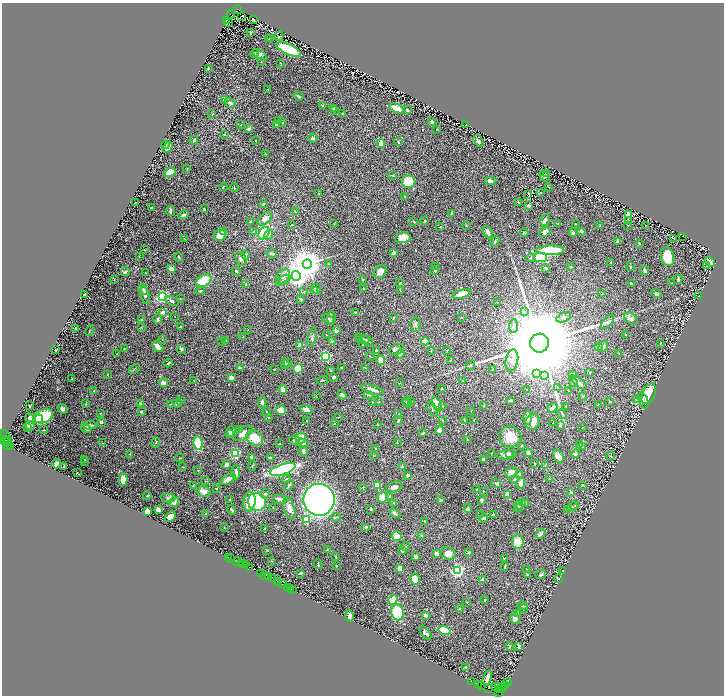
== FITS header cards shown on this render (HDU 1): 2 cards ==
NAXIS1  =                 1444
NAXIS2  =                 1387

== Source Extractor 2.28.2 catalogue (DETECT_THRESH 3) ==
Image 1444 x 1387 px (HDU 1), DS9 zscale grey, zoomed out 1/2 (1 PNG px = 2 x 2 image px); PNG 726 x 698 px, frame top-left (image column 1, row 1386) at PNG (2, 3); each listed source drawn as its Kron ellipse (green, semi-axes under 4 px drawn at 4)
Background 2.39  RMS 0.025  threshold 0.0763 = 3 sigma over >= 5 px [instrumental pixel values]
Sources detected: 575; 48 cannot appear on this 1/2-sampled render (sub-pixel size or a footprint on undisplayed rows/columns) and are neither listed nor drawn; of the other 527, the 500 brightest by FLUX_AUTO listed and drawn (27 fainter detections omitted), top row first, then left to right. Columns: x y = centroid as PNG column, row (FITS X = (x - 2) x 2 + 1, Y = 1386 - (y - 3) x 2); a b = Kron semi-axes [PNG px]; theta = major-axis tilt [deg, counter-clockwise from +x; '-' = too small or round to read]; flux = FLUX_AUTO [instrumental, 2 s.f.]
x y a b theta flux
238 9 4 2 - 1200
231 14 4 2 - 1000
242 16 2 1 - 9.4
226 20 2 1 - 620
253 20 3 2 - 1.8
228 23 2 1 - 2.2
250 33 3 1 - 4
279 36 5 2 - 3.2
271 38 2 2 - 3.3
268 39 2 2 - 2.9
289 49 13 5 -25 230
255 53 4 2 - 6.2
260 55 8 4 -32 14
261 62 2 2 - 1.7
281 63 3 2 - 2.1
208 68 2 2 - 3.8
268 89 2 2 - 2
298 96 5 2 - 10
225 99 4 3 - 9.9
230 103 5 3 - 12
323 105 3 2 - 4.3
333 108 4 3 - 6
396 108 8 3 -26 73
407 110 3 2 - 6.8
334 111 2 2 - 3.4
212 114 3 2 - 2.2
342 114 3 2 - 4.4
278 120 3 2 - 2.2
432 121 3 2 - 20
282 122 2 2 - 3.8
276 124 2 2 - 19
241 125 2 2 - 1.7
466 125 2 1 - 1.7
249 129 2 2 - 27
437 129 2 2 - 3.4
225 134 3 2 - 4.9
313 138 4 3 - 7.4
194 140 4 2 - 13
255 140 2 2 - 3.4
478 141 6 3 -49 9.8
398 142 4 2 - 4.7
381 144 4 3 - 46
165 145 4 2 - 4.6
168 147 6 4 60 40
265 154 2 2 - 5.2
187 168 3 3 - 2.4
170 172 6 4 29 80
546 174 4 3 - 4
393 175 4 2 - 3.5
544 176 6 4 -54 7.8
491 181 6 3 6 16
409 182 7 6 - 120
223 187 4 2 - 5.9
234 187 4 2 - 3.3
549 187 3 2 - 2.4
540 193 2 2 - 3.4
319 194 2 2 - 6.6
527 195 2 1 - 3.7
405 196 2 2 - 2.4
135 202 2 2 - 8.6
519 202 3 2 - 6.6
264 203 4 3 - 4.4
529 205 3 3 - 11
151 207 3 2 - 4.2
204 209 2 2 - 6
170 211 5 3 - 8.8
296 212 2 2 - 2.2
451 213 3 3 - 5.6
629 214 4 3 - 43
183 215 5 3 - 11
265 219 8 5 44 25
545 220 6 4 63 11
628 220 4 2 - 5.9
251 221 2 2 - 17
414 221 3 2 - 2.7
425 221 2 2 - 5.6
334 224 2 2 - 2
558 224 3 2 - 3.9
576 224 2 2 - 3.3
292 225 4 3 - 6
466 225 3 2 - 4.1
628 225 2 2 - 2.5
645 225 2 2 - 3.8
600 226 3 2 - 2.7
440 227 2 2 - 8.8
223 231 3 3 - 4.6
253 231 4 3 - 5.2
581 231 3 2 - 12
488 232 6 3 -61 20
545 232 6 4 38 22
264 233 7 5 55 270
524 233 4 2 - 4.3
573 233 4 3 - 6.3
220 235 6 5 - 48
269 235 5 3 - 14
683 236 2 1 - 1.7
403 238 8 5 9 49
674 238 2 1 - 2.8
184 239 3 2 - 2.3
495 241 5 3 - 6.7
617 242 4 3 - 13
639 243 2 2 - 4.8
144 250 2 1 - 1.8
550 250 14 5 1 250
393 252 2 2 - 38
272 253 5 3 - 7.4
245 255 4 3 - 4.9
139 257 3 2 - 1.9
179 257 5 2 - 4.5
540 257 6 5 - 260
667 257 9 6 -79 140
530 258 4 3 - 4.6
241 259 7 5 -64 15
611 262 2 2 - 3.1
710 262 6 3 -51 16
307 264 4 4 - 10000
329 264 3 2 - 2.5
706 266 4 3 - 6.2
435 267 3 2 - 2.6
570 267 4 2 - 8.3
630 267 4 2 - 3.4
546 268 3 3 - 8.8
172 269 3 2 - 35
435 270 3 3 - 6.7
645 270 4 2 - 15
236 271 4 3 - 6.1
125 272 4 3 - 6.5
380 272 7 5 49 32
145 273 2 2 - 2.4
283 276 8 5 53 25
296 276 5 4 - 3800
114 279 2 1 - 2.1
363 279 3 3 - 4.3
678 279 4 3 - 8.6
283 280 8 2 24 8.3
204 281 8 5 34 120
400 283 3 2 - 2.1
631 283 2 2 - 7.9
672 283 2 2 - 1.7
246 284 3 2 - 3.8
363 288 3 2 - 2.6
143 289 6 4 -59 9.9
316 289 5 3 - 9.3
200 291 4 2 - 3.8
314 291 3 2 - 3.2
400 291 3 2 - 2.6
304 292 3 2 - 2.9
656 293 5 4 - 9.3
84 294 3 2 - 14
462 294 9 3 16 85
602 294 4 3 - 4.1
145 295 9 3 -76 19
162 296 4 3 - 770
699 296 2 1 - 1.8
180 299 3 2 - 2
301 299 3 2 - 7.7
172 301 7 4 -27 10
498 302 2 2 - 1.9
163 312 3 3 - 25
355 312 3 2 - 4.1
524 312 3 2 - 3.7
175 316 2 1 - 3
564 317 8 4 26 17
331 318 6 3 80 5.4
393 318 2 2 - 15
461 318 2 2 - 1.9
158 319 5 4 - 9.8
631 319 7 5 -38 20
141 320 3 3 - 3.7
329 320 7 3 -32 12
607 322 9 4 48 11
415 325 7 5 -88 13
513 326 7 4 86 19
141 327 3 3 - 2.8
180 327 2 2 - 4.3
75 328 3 2 - 2.9
248 329 2 1 - 1.7
90 330 5 2 - 3.6
336 331 2 2 - 53
326 335 2 2 - 3.9
626 335 2 2 - 8.3
243 337 2 2 - 3.8
312 337 9 4 76 11
359 338 4 2 - 4.1
162 339 2 2 - 2.4
364 339 6 3 -14 9.9
226 340 3 1 - 2
367 340 6 3 -32 9.4
222 341 2 2 - 4.3
332 341 4 3 - 5.7
425 341 4 3 - 28
539 343 9 9 - 150000
660 343 2 2 - 3.2
300 345 2 2 - 76
363 345 2 1 - 2.5
603 346 6 4 62 11
158 347 6 3 -43 44
598 347 3 2 - 7.7
124 349 2 2 - 2.9
181 349 4 3 - 7.9
396 349 7 5 22 22
56 350 2 2 - 3
431 350 3 2 - 2
447 350 2 2 - 1.8
376 351 3 2 - 6.7
117 353 3 2 - 1.9
619 353 3 2 - 2.2
400 354 4 3 - 10
325 356 4 3 - 690
370 356 4 2 - 2.5
381 360 4 3 - 55
512 360 11 6 79 33
450 361 3 2 - 2.4
168 363 4 2 - 5.2
288 363 3 2 - 4.3
285 364 5 3 - 6.2
470 365 5 3 - 5.4
240 368 3 2 - 6.9
341 368 2 2 - 3
365 368 3 2 - 2.8
135 369 6 2 32 4
274 369 3 2 - 4
298 369 5 4 - 120
331 370 3 2 - 3
493 370 4 2 - 9.1
590 372 2 1 - 1.7
108 374 2 2 - 9.4
536 374 4 2 - 5.6
573 374 4 3 - 12
544 376 3 3 - 6.4
231 377 4 3 - 16
333 377 3 2 - 10
72 379 3 2 - 2.9
194 380 2 2 - 3
322 380 6 2 16 3.5
463 380 4 2 - 3
574 382 4 3 - 8
163 383 4 3 - 30
399 383 3 2 - 2
579 383 10 4 -39 19
557 388 3 2 - 2.9
283 389 5 4 - 25
372 389 11 4 -15 23
442 389 2 1 - 2.1
527 390 2 2 - 3.6
568 390 3 2 - 4.2
94 391 2 2 - 2.7
649 394 11 6 66 140
342 395 5 3 - 11
369 395 4 2 - 4.4
316 396 2 2 - 2.2
583 396 3 2 - 4
636 399 3 2 - 2.6
510 400 4 2 - 6.2
644 400 8 4 -70 22
181 401 3 2 - 2.8
407 401 4 2 - 4.3
412 401 2 2 - 2
609 401 3 2 - 4.4
262 402 5 3 - 14
372 402 2 2 - 4.1
378 402 3 2 - 3.5
177 403 4 2 - 11
407 403 4 3 - 5.8
86 404 3 2 - 2.5
141 404 4 4 - 12
170 404 4 2 - 3.1
437 404 8 4 -63 140
598 404 3 2 - 3.3
29 406 3 1 - 3.7
443 406 3 3 - 3.5
484 406 2 2 - 2.3
566 406 2 2 - 1.9
552 408 5 3 - 25
62 409 5 4 - 12
432 409 8 3 -66 7.5
281 410 5 5 - 76
306 410 7 3 -20 19
471 410 2 1 - 2.4
141 411 2 2 - 8.4
267 412 5 2 - 4.8
100 413 2 2 - 2.5
399 414 2 2 - 3.7
562 414 5 2 - 4.1
43 416 10 6 21 310
269 417 3 2 - 4.2
338 417 3 2 - 2.7
528 417 7 3 -88 25
30 418 4 3 - 14
39 419 4 3 - 41
442 420 4 3 - 4.3
474 420 2 2 - 2.3
306 421 2 1 - 2
398 421 4 2 - 6.9
465 421 3 3 - 5
101 422 3 3 - 9
532 422 8 7 - 43
553 422 3 1 - 2.6
334 423 3 2 - 2.1
377 424 4 2 - 2.5
90 425 6 3 1 14
560 425 2 2 - 7.4
30 426 4 3 - 32
28 428 3 2 - 20
86 428 6 3 -41 21
582 428 2 2 - 1.7
239 429 2 2 - 2.8
43 430 3 2 - 2.3
439 430 4 3 - 19
231 432 5 4 - 18
243 433 11 5 35 38
422 433 2 2 - 4
230 434 3 3 - 5
6 437 8 2 -61 620
510 437 11 10 - 87
255 438 9 7 -40 110
301 438 5 5 - 60
4 439 2 1 - 260
295 440 5 5 - 8.9
467 440 2 2 - 2.3
6 441 5 3 - 2000
156 442 5 2 - 3.7
397 442 3 2 - 2.2
7 443 2 1 - 490
102 443 2 2 - 1.9
198 443 7 4 -84 190
280 443 2 2 - 1.7
303 443 6 3 -17 13
579 444 3 3 - 4.4
8 446 3 2 - 170
521 446 3 2 - 2.3
10 447 2 1 - 280
582 447 4 3 - 3.9
375 449 2 1 - 2.1
304 451 5 3 - 8.4
235 453 3 3 - 490
491 453 2 2 - 2.3
509 453 4 3 - 6.8
528 453 4 4 - 14
130 454 3 2 - 3
575 454 4 3 - 9.9
373 455 2 2 - 2.1
507 455 10 4 5 21
611 456 4 2 - 3.8
558 457 7 5 -64 29
180 458 4 1 - 2.8
251 458 3 2 - 11
270 458 3 2 - 4.2
84 459 3 1 - 2.1
483 459 3 2 - 10
85 462 3 2 - 4.3
535 463 4 2 - 2.5
56 464 5 3 - 25
226 465 4 3 - 17
545 465 3 3 - 4.3
64 466 2 2 - 5.2
252 466 4 2 - 3.1
183 467 2 2 - 1.9
402 467 2 2 - 14
283 469 13 5 18 1500
198 471 2 2 - 4
236 472 7 3 -90 22
511 472 6 5 - 32
77 473 2 1 - 2.5
519 474 3 3 - 9.6
408 475 3 3 - 11
123 479 6 4 -88 39
228 479 9 4 31 36
286 479 4 2 - 3.6
514 479 4 3 - 4.6
549 479 2 2 - 3.9
206 481 3 2 - 2
496 483 5 4 - 7.2
521 483 6 4 74 26
193 485 3 2 - 3.6
289 485 6 3 52 8.7
377 485 3 2 - 160
582 485 4 2 - 3.6
363 487 3 2 - 3.4
394 487 8 5 22 18
216 488 2 2 - 2.9
477 489 2 2 - 8.3
483 491 2 2 - 2.9
204 492 7 5 -17 29
571 492 3 2 - 9.2
265 494 5 4 - 8.9
508 494 3 3 - 36
147 496 4 2 - 3
390 496 3 3 - 9.6
382 497 5 5 - 50
168 498 7 4 -6 12
229 499 3 3 - 3.1
280 499 8 3 -6 15
319 500 16 15 - 2400
441 500 3 3 - 6.1
481 500 4 2 - 14
174 502 5 4 - 23
249 502 10 6 82 47
257 502 9 8 - 340
523 502 4 3 - 8.7
394 503 3 3 - 4
525 504 3 3 - 12
519 505 4 3 - 11
575 506 3 3 - 4.5
273 507 3 2 - 1.9
572 507 6 2 14 4.4
289 508 11 5 -72 30
518 508 4 3 - 3.9
371 509 3 2 - 6.5
468 509 4 4 - 6.5
159 510 4 3 - 29
232 510 5 2 - 5.4
568 510 3 2 - 2.3
147 511 3 3 - 49
395 513 6 3 -33 14
206 514 2 2 - 10
493 514 3 2 - 4.2
480 515 3 3 - 6.1
170 516 6 4 42 39
336 517 5 2 - 5.5
484 518 4 3 - 8.4
306 519 3 3 - 220
425 521 2 2 - 2.8
365 527 3 2 - 6.7
224 528 2 1 - 1.8
265 529 3 2 - 3.5
540 534 5 3 - 15
421 535 2 2 - 17
397 536 5 5 - 56
518 542 7 5 83 67
405 546 4 3 - 4.8
267 550 2 2 - 2.4
327 550 3 2 - 3.2
402 550 3 3 - 9.6
469 552 3 2 - 5.3
448 553 7 6 - 39
436 554 3 3 - 19
228 557 2 1 - 70
336 557 3 2 - 3.6
415 557 3 3 - 14
231 558 3 1 - 170
504 558 2 2 - 2.3
271 561 2 2 - 2.3
238 562 5 2 - 680
241 563 2 1 - 160
243 564 2 1 - 200
318 564 5 2 - 3.7
246 565 3 2 - 570
336 566 2 1 - 2.6
250 567 3 1 - 570
505 567 3 2 - 4.8
400 568 4 3 - 32
526 569 3 2 - 2.7
457 570 3 3 - 1300
563 570 3 2 - 2.1
261 573 2 1 - 110
300 573 3 2 - 9.9
265 575 3 1 - 440
527 575 2 2 - 11
541 575 5 3 - 7.8
268 577 3 1 - 370
273 579 3 1 - 300
415 579 5 5 - 63
558 579 3 2 - 2.5
482 580 3 3 - 5.9
277 581 2 1 - 120
279 582 4 1 - 260
283 584 3 1 - 270
288 587 3 1 - 240
290 588 2 1 - 200
292 590 2 1 - 170
393 600 5 4 - 50
485 600 3 2 - 4.7
467 602 2 2 - 5.2
522 606 5 3 - 13
459 609 3 2 - 6.4
523 609 3 2 - 4
397 612 8 6 -82 170
518 614 4 2 - 3.9
425 615 4 3 - 13
349 616 5 3 - 13
515 618 5 4 - 19
444 630 6 3 -15 190
425 633 7 3 -51 13
519 646 4 2 - 11
510 647 4 3 - 4.7
466 667 2 2 - 3.5
487 678 8 3 70 31
471 681 2 1 - 120
507 682 4 1 - 160
479 684 2 1 - 120
481 685 4 1 - 400
505 685 3 1 - 170
503 686 3 1 - 240
496 687 3 3 - 850
499 687 3 2 - 1400
489 688 3 2 - 140
502 689 2 1 - 200
499 690 3 2 - 2000
498 693 2 1 - 130
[27 fainter detections neither listed nor drawn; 48 sub-pixel or undisplayed-footprint detections neither listed nor drawn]